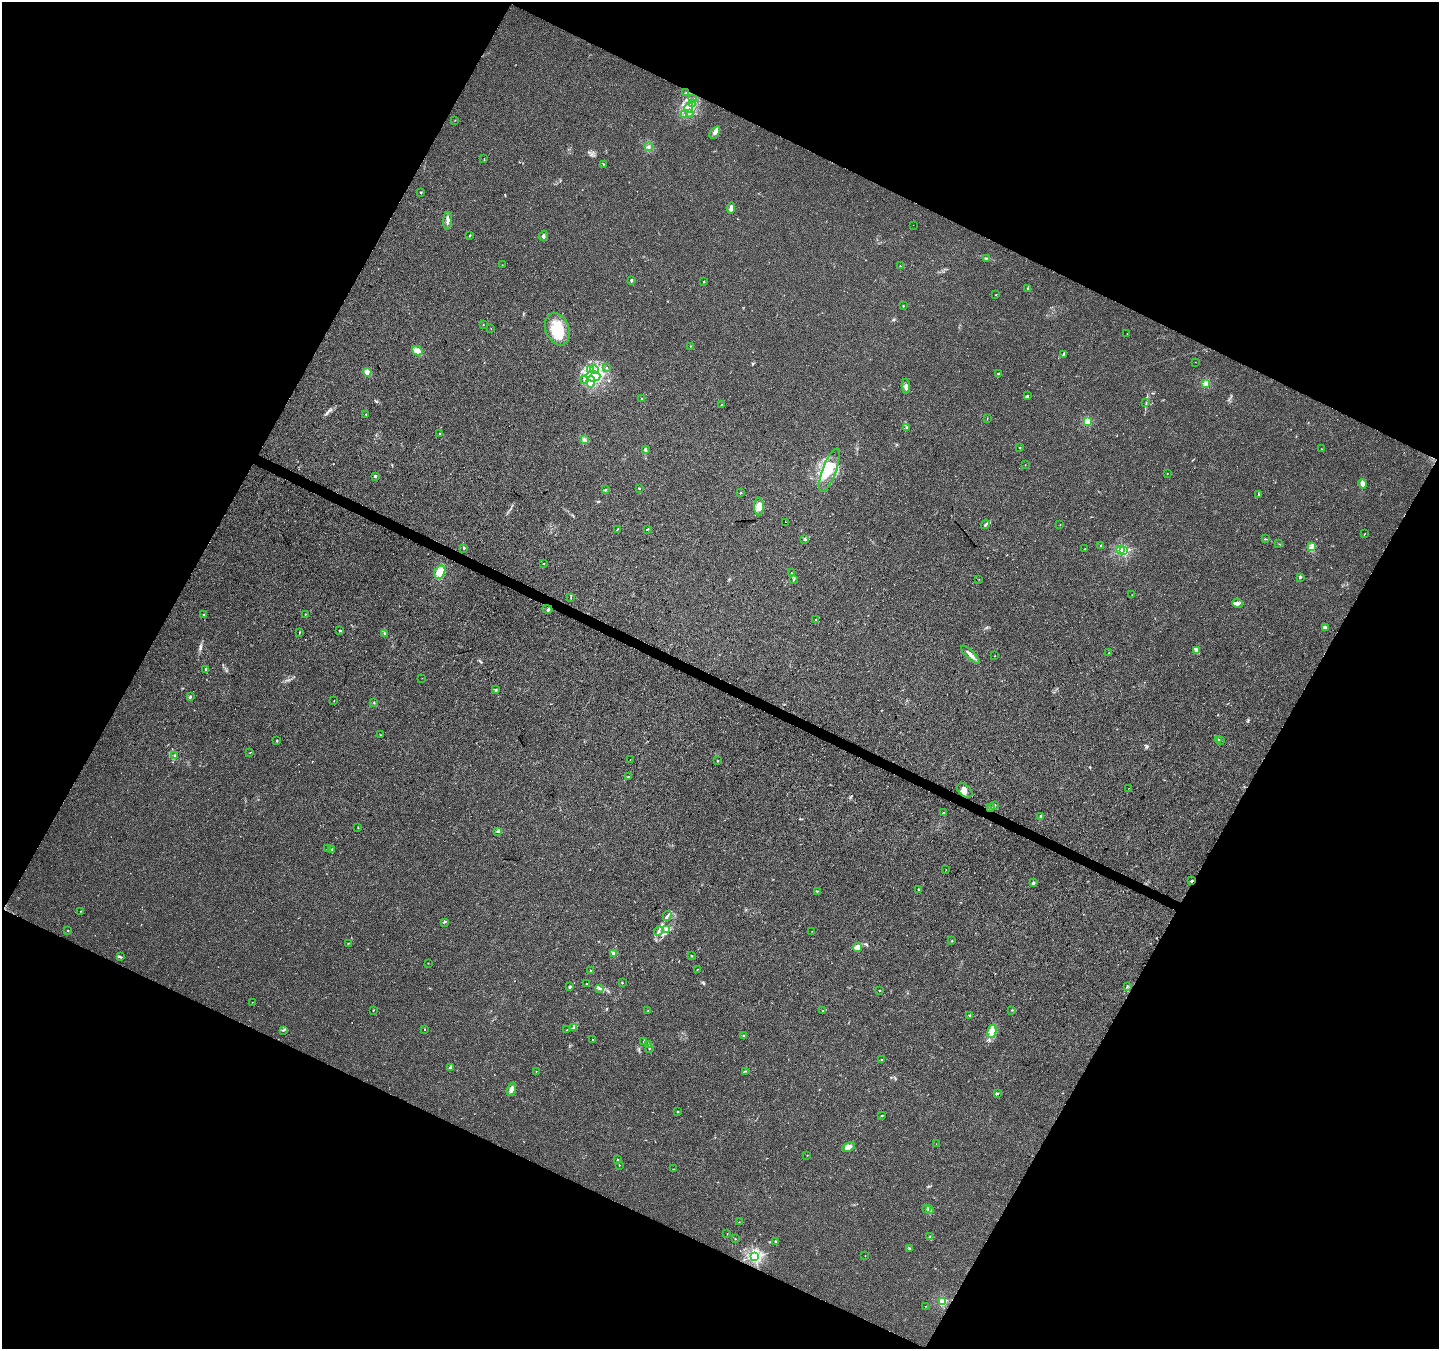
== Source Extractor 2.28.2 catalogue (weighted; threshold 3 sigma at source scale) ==
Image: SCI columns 9-5754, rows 268-5653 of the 5754 x 5853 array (HDU 1 of 3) = the unmasked area's bounding box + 8 px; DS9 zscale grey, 4 x 4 block average (1 PNG px = mean of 4 x 4 image px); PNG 1441 x 1351 px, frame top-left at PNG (2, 2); each listed source drawn as its Kron ellipse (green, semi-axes under 4 px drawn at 4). Shown black and unused: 46% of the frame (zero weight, under 3 of 4 exposures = <1% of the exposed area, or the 3 px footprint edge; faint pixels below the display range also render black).
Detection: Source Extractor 2.28.2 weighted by HDU 2 'WHT'. Background 0.0217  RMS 0.0038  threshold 0.0172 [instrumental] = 3 sigma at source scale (4.5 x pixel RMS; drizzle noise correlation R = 1.50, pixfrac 1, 0.0396/0.0396 arcsec/px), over >= 5 px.
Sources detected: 216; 1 too faint to see at this stretch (4 x 4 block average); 2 inside a brighter object's white glare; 2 cosmic-ray / hot-pixel residue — neither listed nor drawn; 4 coinciding with a brighter row at this scale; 11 inside a brighter listed object's ellipse — not listed separately; the other 196 listed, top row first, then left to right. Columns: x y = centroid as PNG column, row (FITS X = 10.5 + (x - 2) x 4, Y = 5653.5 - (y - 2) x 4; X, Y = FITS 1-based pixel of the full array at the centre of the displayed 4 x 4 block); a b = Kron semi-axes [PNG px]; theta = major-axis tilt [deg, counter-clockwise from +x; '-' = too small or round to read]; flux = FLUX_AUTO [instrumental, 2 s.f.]
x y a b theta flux
686 93 3 2 - 0.93
692 99 2 2 - 0.71
692 103 3 2 - 2.5
689 108 5 4 - 10
690 113 3 2 - 1.7
684 114 2 2 - 0.6
455 120 2 2 - 0.55
715 132 7 4 54 11
648 147 3 2 - 1.6
484 159 2 2 - 0.7
603 164 2 2 - 1.6
421 192 2 2 - 5.3
731 208 6 4 85 8
447 221 9 2 87 6.3
913 225 2 2 - 0.29
470 235 3 2 - 1.6
543 236 5 3 - 4.4
986 258 3 2 - 2.8
502 265 2 2 - 1.3
900 266 2 2 - 0.98
631 280 3 2 - 3.3
704 282 2 2 - 1.8
1028 289 2 2 - 1.2
996 294 2 2 - 0.97
903 306 2 2 - 1.3
483 324 2 2 - 0.7
491 328 2 2 - 0.66
557 329 17 11 -70 67
1127 334 2 2 - 0.52
691 346 2 2 - 0.99
417 351 5 4 - 13
1063 354 3 2 - 2.6
1195 362 2 2 - 0.4
607 367 2 2 - 0.69
590 369 4 2 - 4.6
595 370 4 2 - 6
367 372 4 4 - 8.5
998 373 2 2 - 1.6
593 376 7 5 0 27
584 379 3 3 - 3.2
591 381 6 4 81 12
1206 383 4 3 - 11
906 386 7 3 -86 7
1027 396 3 2 - 2.2
641 399 2 2 - 0.54
1146 403 2 2 - 1.1
721 405 3 2 - 0.98
366 414 2 2 - 1.2
987 418 2 2 - 0.64
1087 421 2 2 - 140
906 428 2 2 - 3.9
440 433 2 2 - 1
584 440 4 3 - 3.8
1020 448 2 2 - 1.2
1321 449 2 2 - 0.63
645 450 3 2 - 5.9
1025 465 2 2 - 0.5
829 470 23 7 70 44
1167 474 2 2 - 0.95
375 476 2 2 - 3.8
1363 484 5 2 - 15
639 488 3 2 - 1.8
605 490 3 2 - 2.4
740 493 2 2 - 2.2
1258 495 3 2 - 2.1
759 506 9 5 89 19
786 522 2 2 - 120
985 524 5 2 - 2.6
1060 525 2 2 - 0.62
617 529 2 2 - 1.2
648 529 3 2 - 1.9
1365 534 3 2 - 0.7
804 539 3 2 - 2.7
1266 539 2 2 - 0.85
1279 544 2 2 - 0.66
1101 545 2 2 - 2.3
1311 547 2 2 - 2.2
464 548 3 2 - 1.7
1085 549 2 2 - 0.95
1121 550 2 2 - 53
1124 551 2 2 - 270
544 563 2 2 - 0.86
440 572 7 5 62 25
791 573 2 2 - 0.55
1300 577 3 2 - 2.6
794 579 3 2 - 1.5
979 579 2 2 - 0.71
1132 595 2 2 - 0.99
571 597 2 2 - 0.85
1237 603 5 3 - 6.6
548 609 5 3 - 3.9
305 614 2 2 - 1
204 615 3 2 - 3.2
816 620 2 2 - 0.75
1325 627 2 2 - 6.4
340 630 3 2 - 2.3
300 632 2 2 - 0.79
385 634 3 2 - 2.8
1197 651 3 2 - 3.3
1108 653 3 2 - 0.81
970 655 12 3 -44 11
995 656 2 2 - 0.71
206 669 2 2 - 7.5
422 678 2 2 - 0.45
495 690 3 3 - 2.9
190 697 2 2 - 1.7
334 701 2 2 - 0.97
374 703 2 2 - 0.86
380 735 2 2 - 0.73
277 740 2 2 - 1.4
1219 740 2 2 - 1.3
1221 741 2 2 - 0.7
250 752 2 2 - 0.93
175 756 2 2 - 0.75
630 760 2 2 - 0.49
718 761 3 2 - 1.5
628 777 3 2 - 2.4
1129 788 2 2 - 0.42
965 791 9 5 -39 12
995 806 2 2 - 4
990 808 3 2 - 2.3
943 813 2 2 - 1.5
1041 816 2 2 - 13
358 827 3 2 - 1.2
498 831 4 2 - 2.6
328 849 2 2 - 0.95
331 849 2 2 - 2.5
946 870 2 2 - 0.79
1192 881 2 2 - 3.4
1033 883 4 2 - 2.7
918 889 2 2 - 1.2
817 891 2 2 - 1.3
81 911 2 2 - 0.93
667 916 5 2 - 4.5
444 922 3 2 - 1.9
68 930 2 2 - 1.2
666 930 2 2 - 1.9
658 931 5 2 - 3.1
812 931 2 2 - 0.39
952 941 2 2 - 0.92
348 943 2 2 - 0.84
857 948 5 4 - 19
613 953 3 3 - 3.3
692 956 2 2 - 4.9
120 957 3 2 - 1.6
428 963 2 2 - 1
698 969 2 2 - 0.72
591 970 2 2 - 1.4
622 983 2 2 - 0.7
586 984 2 2 - 1.3
1127 986 3 2 - 1.7
570 987 3 2 - 3.9
600 989 4 3 - 4.4
879 990 2 2 - 0.75
252 1002 2 2 - 0.49
373 1010 2 2 - 1.4
1012 1010 2 2 - 1.1
648 1011 2 2 - 0.91
823 1011 3 2 - 1.1
970 1015 2 2 - 1.2
574 1028 2 2 - 1.9
425 1029 2 2 - 0.82
283 1030 3 2 - 2.1
567 1030 2 2 - 0.9
992 1031 7 4 78 12
744 1036 4 2 - 3.2
593 1040 3 2 - 1.7
644 1041 4 2 - 1.9
649 1044 3 2 - 1.9
649 1048 2 2 - 1.2
881 1059 2 2 - 0.9
450 1068 3 2 - 2.2
536 1071 2 2 - 0.75
745 1071 2 2 - 1.4
511 1089 7 3 73 8.9
998 1093 2 2 - 1.2
678 1112 2 2 - 2.8
882 1116 3 2 - 1.3
936 1144 2 2 - 0.47
848 1147 7 4 30 12
807 1155 2 2 - 0.58
618 1160 2 2 - 1.2
619 1165 2 2 - 0.93
674 1169 2 2 - 0.88
927 1208 2 2 - 1.4
930 1210 3 2 - 3.3
739 1222 2 2 - 0.48
727 1234 2 2 - 0.59
930 1236 2 2 - 1.6
735 1239 2 2 - 0.92
776 1241 2 2 - 1.4
910 1248 3 2 - 2.1
755 1256 2 2 - 510
865 1256 2 2 - 0.56
942 1301 2 2 - 200
925 1306 2 2 - 0.5
Overlapping masked pixels (flux is a lower limit): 1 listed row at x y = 1192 881
Diffuse or blended objects may show on this block-average render without a row.